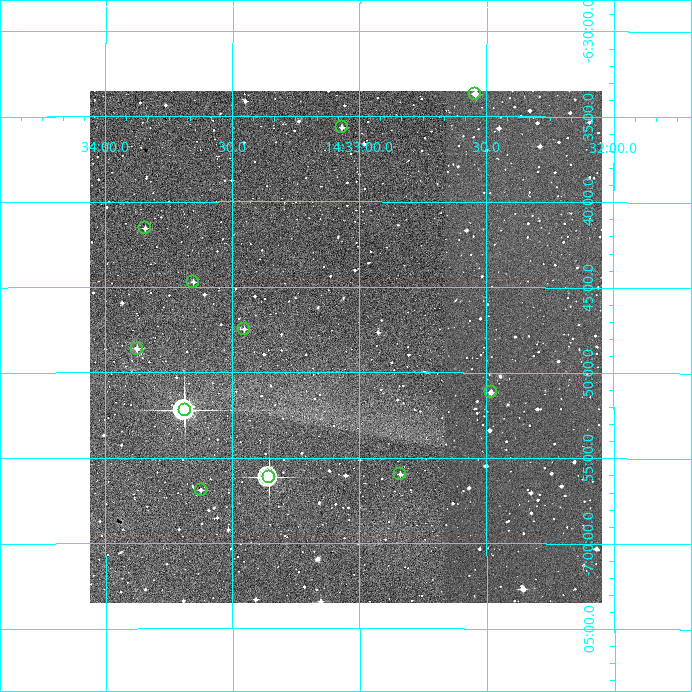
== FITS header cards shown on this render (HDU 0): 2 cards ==
NAXIS1  =                  512
NAXIS2  =                  512

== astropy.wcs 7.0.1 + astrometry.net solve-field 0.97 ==
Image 512 x 512 px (HDU 0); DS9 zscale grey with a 90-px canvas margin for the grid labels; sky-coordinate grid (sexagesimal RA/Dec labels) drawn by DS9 from the SOLVED WCS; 11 Tycho-2 reference stars matched to detected sources circled (green)
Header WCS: RA---TAN/DEC--TAN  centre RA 14:33:03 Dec -06:48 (218.26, -6.81 deg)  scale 3.52 arcsec/px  FOV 30.0' x 30.0'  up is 0 deg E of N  parity normal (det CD < 0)
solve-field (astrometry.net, Tycho-2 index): VERIFIED the header's WCS against the Tycho-2 star catalogue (verified at 2 index scales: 9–11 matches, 0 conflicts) and refined it, rather than solving blind
Solved WCS: RA---TAN-SIP/DEC--TAN-SIP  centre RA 14:33:03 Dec -06:48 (218.26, -6.81 deg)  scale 3.52 arcsec/px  FOV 30.0' x 30.0'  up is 0 deg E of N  parity normal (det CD < 0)
The solver's refit moves the header's centre by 1.2 arcsec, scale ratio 1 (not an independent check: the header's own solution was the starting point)
Tycho-2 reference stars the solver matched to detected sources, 11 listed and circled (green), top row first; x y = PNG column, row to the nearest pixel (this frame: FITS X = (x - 90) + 1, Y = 512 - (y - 91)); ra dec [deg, ICRS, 3 dp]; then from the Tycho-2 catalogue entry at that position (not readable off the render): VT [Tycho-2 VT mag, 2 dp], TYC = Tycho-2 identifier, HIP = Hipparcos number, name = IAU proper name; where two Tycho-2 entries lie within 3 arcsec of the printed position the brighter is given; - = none
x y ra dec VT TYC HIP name
475 94 218.136 -6.561 11.60 4996-584-1 - -
342 127 218.267 -6.594 11.43 4996-88-1 - -
145 228 218.461 -6.693 11.80 4996-561-1 - -
193 282 218.413 -6.745 12.57 4996-496-1 - -
244 329 218.363 -6.791 11.91 4996-515-1 - -
137 349 218.469 -6.810 11.00 4996-198-1 - -
491 392 218.120 -6.852 11.73 4996-638-1 - -
185 410 218.422 -6.870 7.86 4996-909-1 71199 -
400 474 218.209 -6.933 12.34 4996-677-1 - -
269 477 218.338 -6.936 7.98 4996-467-1 71169 -
201 490 218.406 -6.948 11.33 4996-384-1 - -